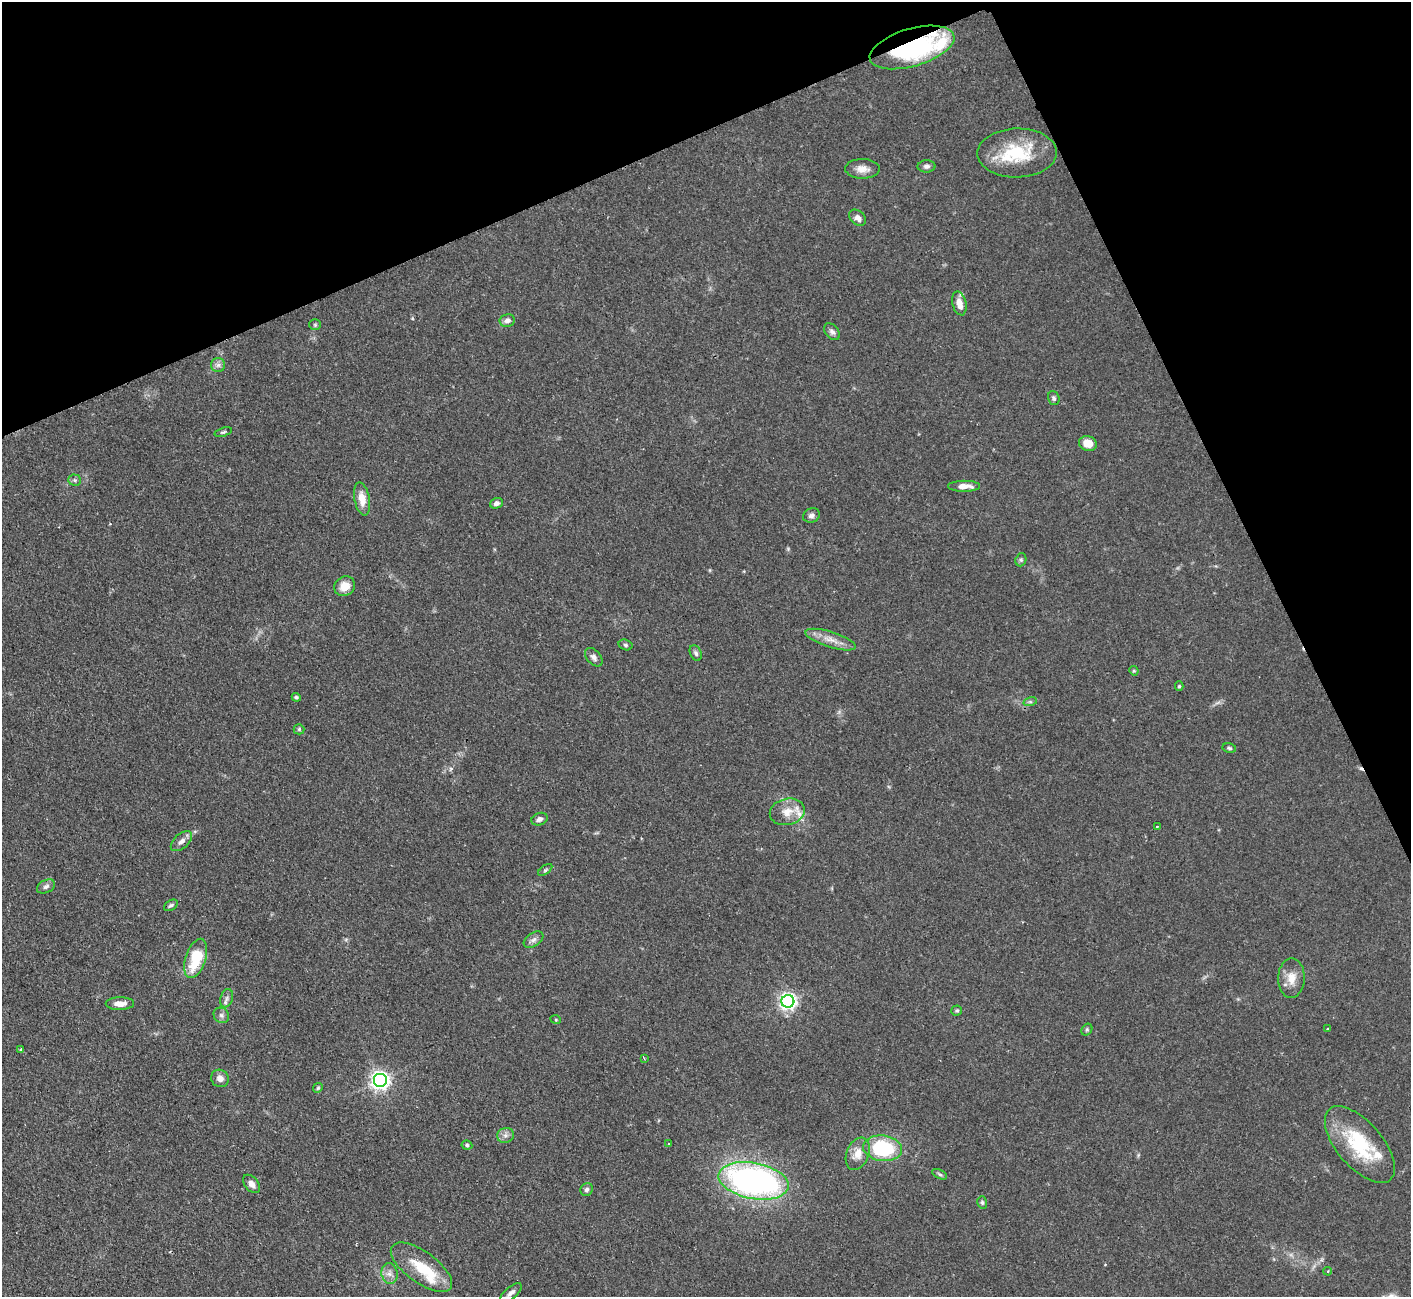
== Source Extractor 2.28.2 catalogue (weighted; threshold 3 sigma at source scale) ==
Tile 3 of 4 x 4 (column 3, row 1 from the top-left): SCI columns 2818-4226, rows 4174-5468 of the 5636 x 5623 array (HDU 1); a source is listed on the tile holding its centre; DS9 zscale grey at full resolution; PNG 1413 x 1299 px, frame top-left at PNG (2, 2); each listed source drawn as its Kron ellipse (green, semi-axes under 4 px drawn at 4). Shown black and unused: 22% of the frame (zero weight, under 2 of 3 exposures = <1% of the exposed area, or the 3 px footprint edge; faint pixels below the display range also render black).
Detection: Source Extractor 2.28.2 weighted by HDU 2 'WHT'; one run over the whole footprint, this tile lists its part. Background 0.0825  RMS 0.0058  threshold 0.026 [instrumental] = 3 sigma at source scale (4.5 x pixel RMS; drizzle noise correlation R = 1.50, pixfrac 1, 0.05/0.05 arcsec/px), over >= 5 px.
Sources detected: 75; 1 cosmic-ray / hot-pixel residue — neither listed nor drawn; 6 inside a brighter listed object's ellipse — not listed separately; the other 68 listed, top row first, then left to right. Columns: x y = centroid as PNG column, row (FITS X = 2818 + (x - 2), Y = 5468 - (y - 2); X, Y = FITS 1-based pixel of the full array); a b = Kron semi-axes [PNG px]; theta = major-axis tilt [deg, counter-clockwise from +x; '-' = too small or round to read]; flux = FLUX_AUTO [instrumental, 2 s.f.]
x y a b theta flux
912 47 44 19 16 83
1017 153 40 24 1 33
927 166 9 6 1 2
862 169 17 9 -1 5.5
858 218 9 7 -42 3
959 303 12 7 -76 6
507 320 7 6 - 2.4
315 325 5 5 - 0.91
832 332 9 6 -49 2
218 365 7 7 - 2.1
1054 398 7 5 -72 1.4
223 432 9 4 18 1
1088 443 9 7 -17 7.2
75 480 6 5 - 1.2
964 486 16 5 0 5.5
362 499 17 7 -79 8.2
496 503 6 5 - 2.2
811 515 9 7 21 2.1
1021 560 7 5 70 1.1
345 586 11 9 28 7.7
831 640 26 8 -17 6.8
626 645 7 5 -17 1.2
696 653 8 5 -64 1.6
594 657 11 7 -48 2.5
1134 671 5 4 - 0.64
1179 686 4 4 - 0.75
296 697 4 3 - 0.96
1030 702 7 4 17 1
299 729 5 5 - 0.83
1229 748 7 4 -11 0.99
787 812 18 13 12 8.6
539 819 8 6 20 2.2
1157 827 3 2 - 0.92
181 841 13 7 41 3.2
545 870 8 4 36 1
46 886 9 6 26 1.9
171 905 7 5 31 1.4
534 940 11 6 34 2.3
196 958 20 10 72 24
1291 978 20 13 89 8.2
227 998 9 6 73 2.2
788 1001 6 6 - 220
120 1004 14 6 0 4.6
957 1011 5 5 - 0.95
221 1015 8 7 - 2
556 1020 5 3 - 0.53
1087 1029 6 5 - 0.93
1327 1029 3 3 - 0.91
21 1049 3 3 - 0.9
644 1058 4 2 - 0.59
220 1078 9 8 - 3.4
380 1080 7 7 - 280
318 1088 5 4 - 0.74
505 1135 8 7 - 2.5
669 1144 3 3 - 0.68
467 1145 5 4 - 0.96
1360 1145 47 22 -49 41
883 1148 19 12 -7 46
858 1154 17 11 67 7.3
940 1174 8 4 -27 1.1
753 1181 35 18 -11 210
251 1184 10 6 -51 3.2
587 1190 7 6 - 1.5
982 1202 6 4 -74 1.1
421 1267 36 15 -36 21
1327 1271 4 3 - 0.67
390 1274 10 8 -77 3.4
511 1293 13 6 41 2.7
Overlapping masked pixels (flux is a lower limit): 1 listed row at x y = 912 47